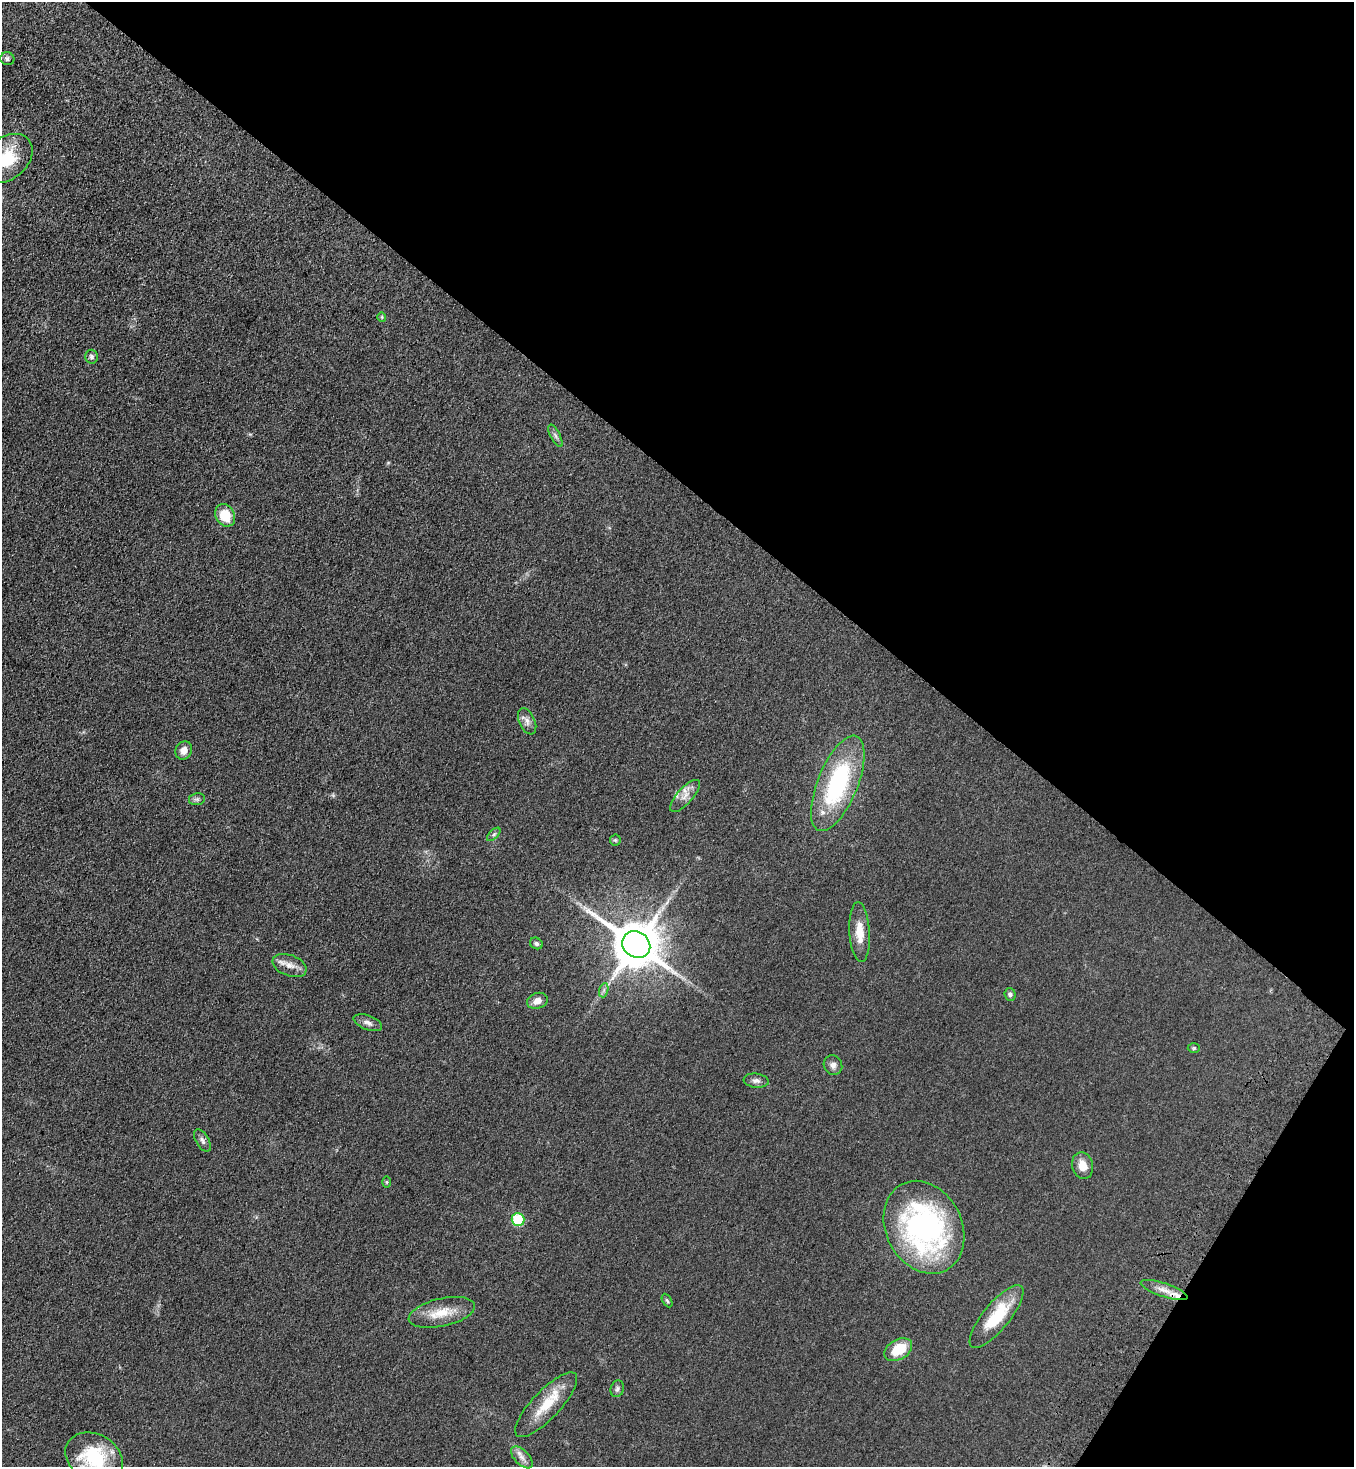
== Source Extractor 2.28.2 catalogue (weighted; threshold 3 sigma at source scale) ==
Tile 8 of 4 x 4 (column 4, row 2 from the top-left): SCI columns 4312-5663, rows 3007-4471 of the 6057 x 6013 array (HDU 1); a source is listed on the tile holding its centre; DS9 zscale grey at full resolution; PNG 1356 x 1469 px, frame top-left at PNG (2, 2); each listed source drawn as its Kron ellipse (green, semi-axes under 4 px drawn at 4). Shown black and unused: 36% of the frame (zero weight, under 3 of 4 exposures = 6% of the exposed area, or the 3 px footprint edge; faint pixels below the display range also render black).
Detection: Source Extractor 2.28.2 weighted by HDU 2 'WHT'; one run over the whole footprint, this tile lists its part. Background 0.0553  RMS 0.0075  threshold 0.0337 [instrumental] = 3 sigma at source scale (4.5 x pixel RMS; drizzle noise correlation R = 1.50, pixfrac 1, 0.05/0.05 arcsec/px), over >= 5 px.
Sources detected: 40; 2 inside a brighter listed object's ellipse — not listed separately; the other 38 listed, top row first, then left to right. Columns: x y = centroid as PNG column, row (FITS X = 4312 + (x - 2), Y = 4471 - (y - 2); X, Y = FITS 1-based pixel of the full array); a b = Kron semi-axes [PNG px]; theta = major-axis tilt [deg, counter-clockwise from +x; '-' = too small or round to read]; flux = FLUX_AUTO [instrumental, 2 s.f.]
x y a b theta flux
7 59 7 6 - 2
7 158 29 20 40 33
382 317 4 4 - 0.85
92 357 7 6 - 2.2
555 436 12 4 -62 2.2
225 515 12 9 -58 18
527 721 14 8 -66 4.2
184 750 9 8 - 5.5
838 783 51 20 68 92
685 796 20 8 48 6.6
197 799 8 6 11 1.9
494 834 8 4 45 1.4
615 840 5 5 - 1.1
860 932 30 10 -87 13
536 943 6 5 - 1.6
636 945 14 12 -34 3200
290 965 18 10 -21 6.8
604 990 7 4 71 1.8
1010 995 6 5 - 1.8
537 1001 10 7 20 6
368 1023 15 7 -21 3.7
1194 1048 6 5 - 1.1
833 1065 10 9 - 3.4
756 1081 12 7 -7 3.1
202 1140 12 6 -58 2.8
1083 1166 13 10 -75 8.9
387 1182 6 4 89 0.83
518 1219 6 6 - 38
924 1227 48 38 -63 180
1164 1290 24 6 -18 7.6
667 1301 7 4 -62 1.1
442 1312 34 14 13 17
996 1316 39 13 50 32
898 1350 15 10 31 20
617 1389 8 6 73 2.1
546 1405 42 14 47 24
94 1457 30 23 -29 48
522 1457 13 7 -46 4.6
Isophote crosses this tile's border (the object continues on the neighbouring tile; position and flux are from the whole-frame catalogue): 2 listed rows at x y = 7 158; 94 1457